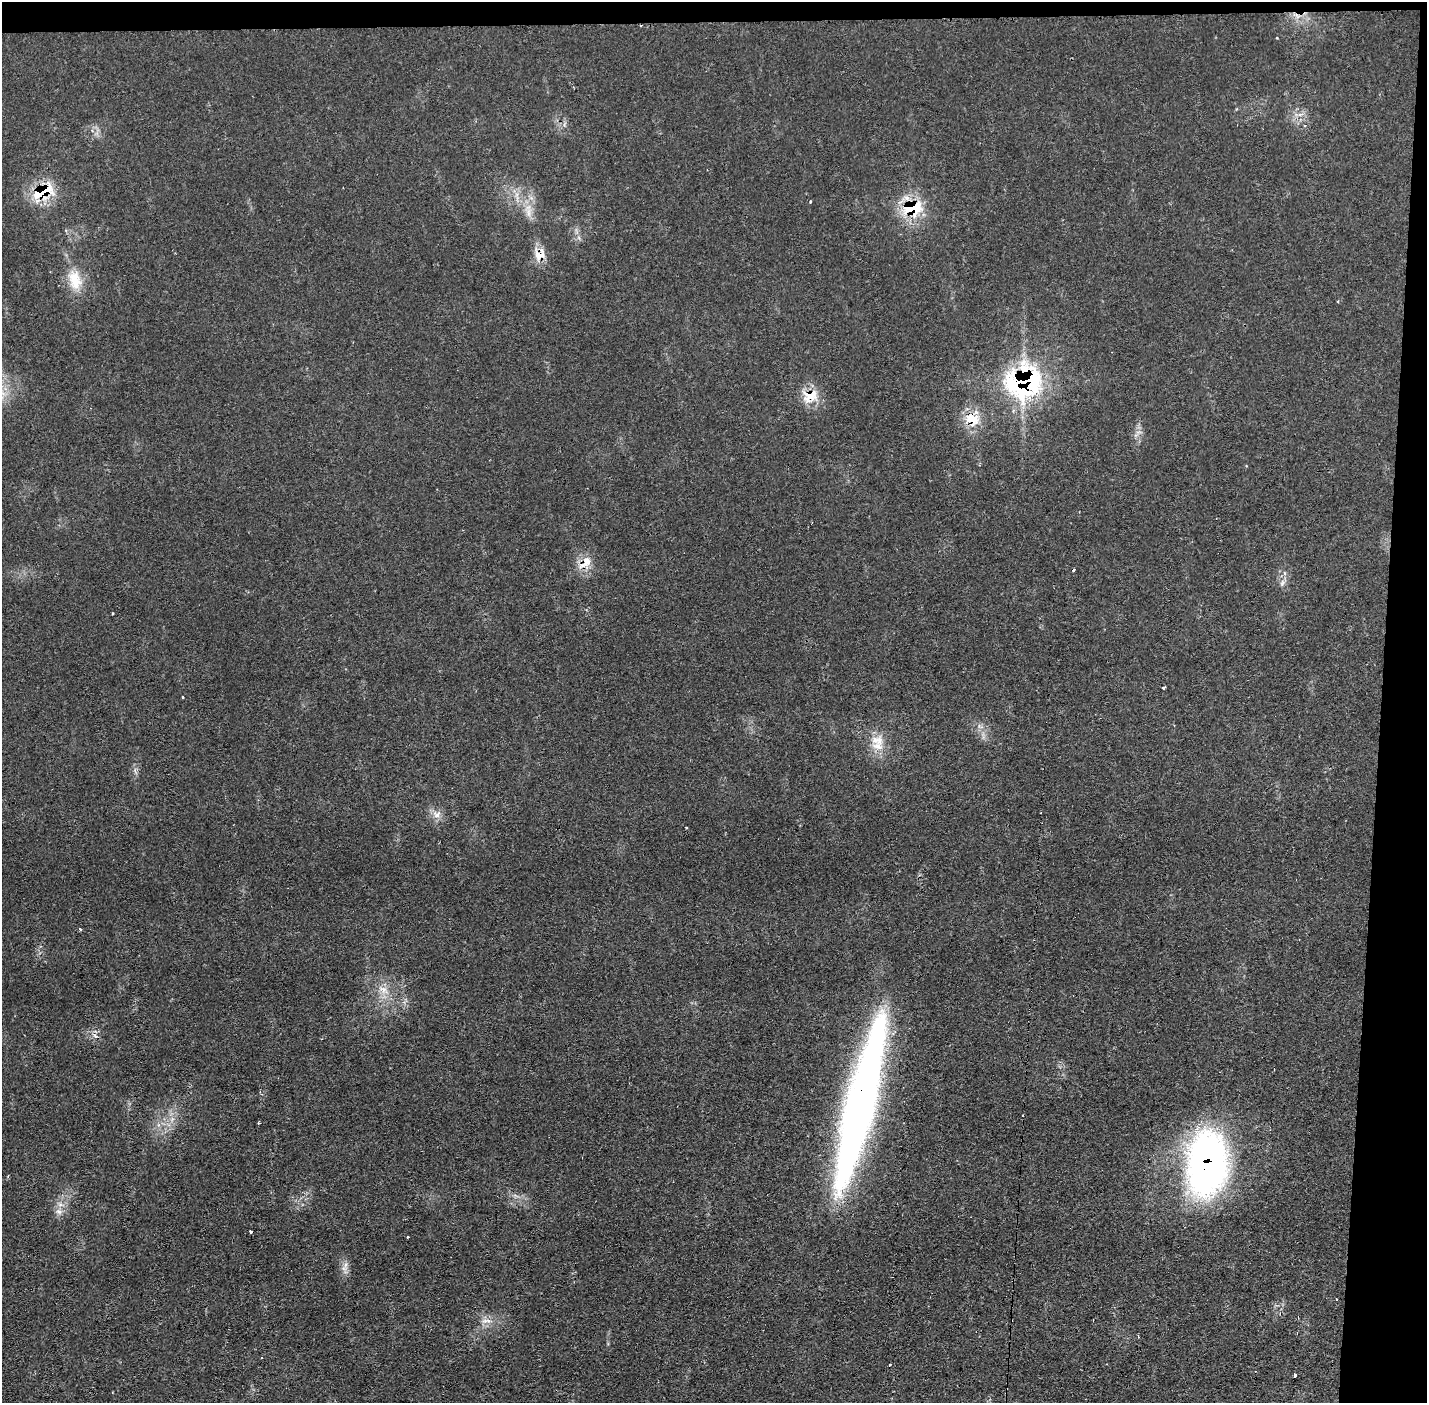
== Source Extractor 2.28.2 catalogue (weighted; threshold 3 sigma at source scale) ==
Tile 3 of 3 x 3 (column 3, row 1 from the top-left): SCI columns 2851-4275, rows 2852-4252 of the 4275 x 4309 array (HDU 1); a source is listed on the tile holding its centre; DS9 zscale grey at full resolution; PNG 1429 x 1405 px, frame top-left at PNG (2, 2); no overlay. Shown black and unused: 5% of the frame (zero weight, under 2 of 3 exposures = <1% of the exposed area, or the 3 px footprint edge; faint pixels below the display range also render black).
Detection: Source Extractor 2.28.2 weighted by HDU 2 'WHT'; one run over the whole footprint, this tile lists its part. Background 0.0702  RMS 0.0062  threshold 0.0277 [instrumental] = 3 sigma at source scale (4.5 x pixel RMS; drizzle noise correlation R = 1.50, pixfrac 1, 0.05/0.05 arcsec/px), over >= 5 px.
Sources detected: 41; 7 cosmic-ray / hot-pixel residue — not listed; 2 inside a brighter listed object's ellipse — not listed separately; the other 32 listed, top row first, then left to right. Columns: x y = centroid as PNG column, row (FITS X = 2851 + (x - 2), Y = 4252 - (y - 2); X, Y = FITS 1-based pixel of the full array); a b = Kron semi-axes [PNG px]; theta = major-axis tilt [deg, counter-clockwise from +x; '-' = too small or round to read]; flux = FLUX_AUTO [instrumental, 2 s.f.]
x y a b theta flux
1277 38 3 2 - 0.44
43 192 29 16 32 27
810 202 4 3 - 0.69
913 208 28 18 7 28
528 212 13 5 90 3.7
540 255 17 15 -88 9
75 280 28 18 -77 16
1024 382 37 33 27 120
810 396 25 17 19 13
971 418 15 11 -43 16
1138 432 9 3 5 1.4
585 562 18 11 47 9.4
1284 573 6 4 -70 1.1
1282 583 9 3 46 1.4
1163 688 4 3 - 1.5
183 697 3 2 - 0.68
877 740 21 12 -5 9
437 815 11 9 5 4.5
686 827 3 2 - 0.55
80 929 3 3 - 0.89
383 989 16 9 -37 6.6
860 1105 169 26 76 420
258 1123 3 3 - 1.3
1207 1163 70 41 86 220
59 1212 7 4 -71 1.8
251 1232 3 3 - 7
346 1265 11 5 75 3
1336 1299 3 2 - 0.88
1093 1320 3 2 - 0.98
485 1321 11 4 6 2.6
889 1364 3 3 - 2
1294 1375 3 3 - 29
Overlapping masked pixels (flux is a lower limit): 9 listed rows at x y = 43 192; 913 208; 540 255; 1024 382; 810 396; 971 418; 585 562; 860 1105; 1207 1163